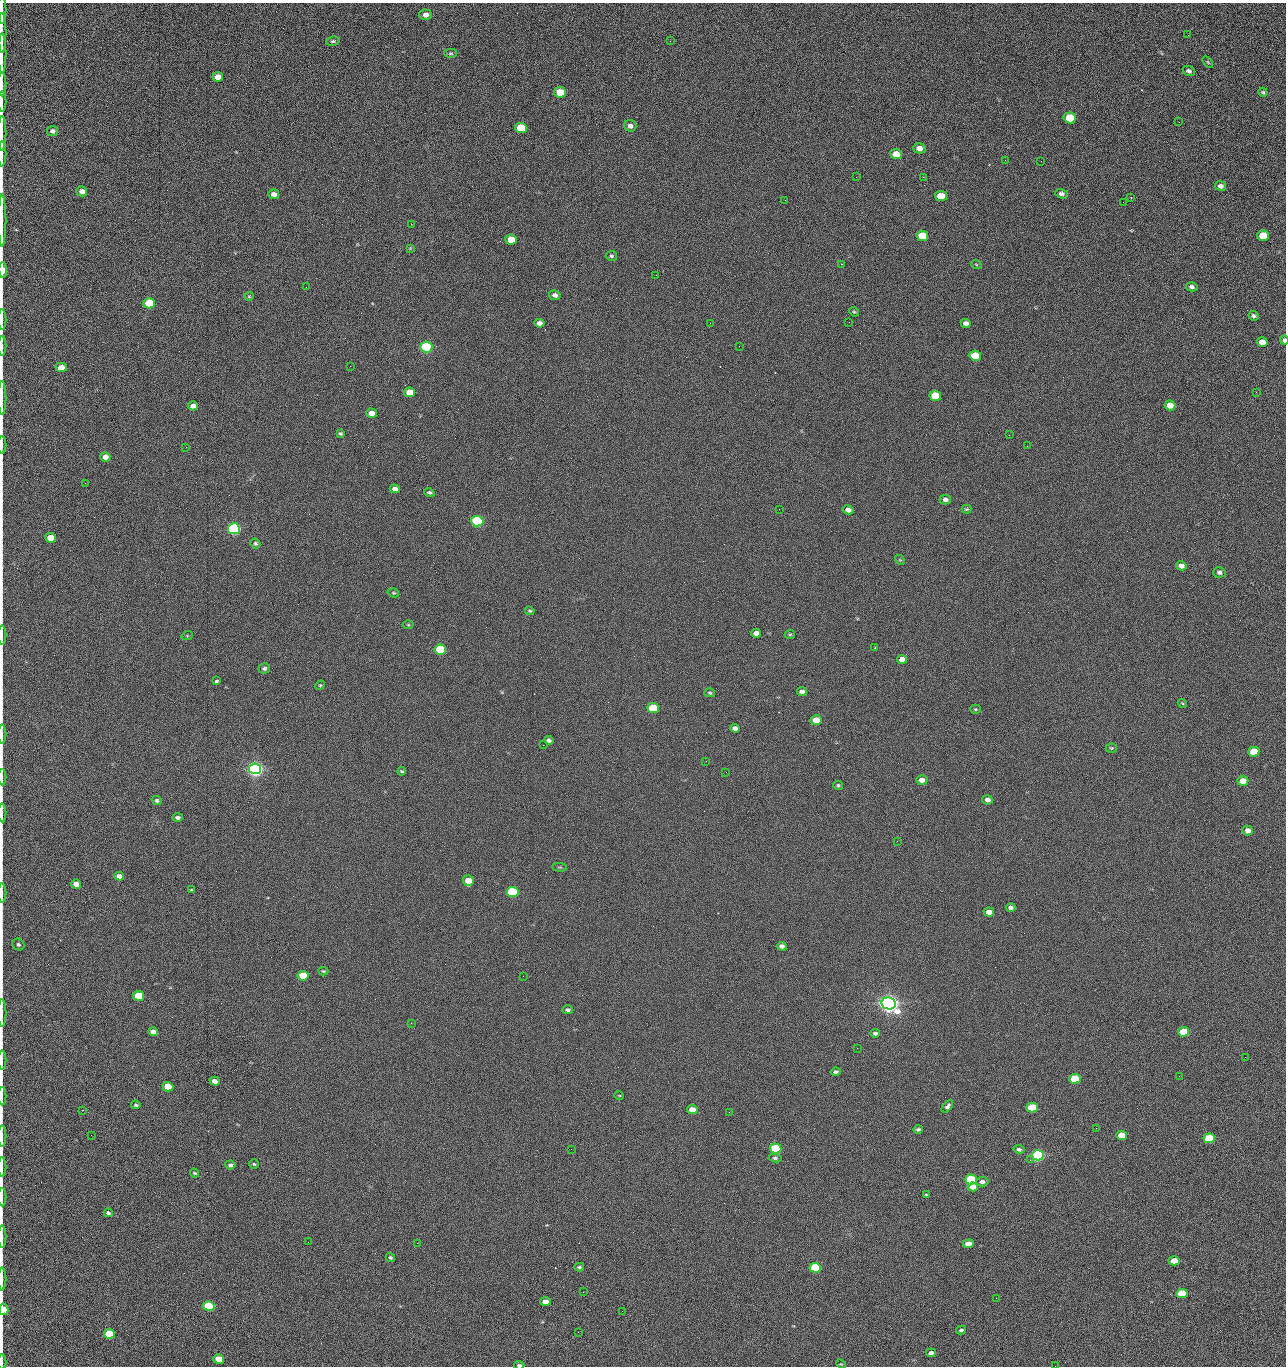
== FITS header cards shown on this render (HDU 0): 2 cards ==
NAXIS1  =                 1284 /fastest changing axis
NAXIS2  =                 1364 /next to fastest changing axis

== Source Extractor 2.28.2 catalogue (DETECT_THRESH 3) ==
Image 1284 x 1364 px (HDU 0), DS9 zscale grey, 1 PNG px = 1 image px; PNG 1288 x 1368 px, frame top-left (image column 1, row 1364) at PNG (2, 3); each listed source drawn as its Kron ellipse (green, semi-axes under 4 px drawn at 4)
Background 126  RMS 15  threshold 43.6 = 3 sigma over >= 5 px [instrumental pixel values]
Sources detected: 218; all 218 listed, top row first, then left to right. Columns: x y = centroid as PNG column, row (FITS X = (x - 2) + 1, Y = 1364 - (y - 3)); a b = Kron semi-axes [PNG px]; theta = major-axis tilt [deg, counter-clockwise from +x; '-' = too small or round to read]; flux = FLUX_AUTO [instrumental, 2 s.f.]
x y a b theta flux
2 9 14 2 90 2.3e+03
426 15 6 5 - 4.9e+03
2 33 20 2 90 4.0e+03
1188 35 2 2 - 1.1e+03
333 41 7 4 8 1.8e+03
670 41 2 2 - 2.5e+03
2 53 20 2 90 3.2e+03
451 53 6 4 -1 1.3e+03
1208 62 6 3 -54 9.8e+02
1189 71 6 5 - 2.9e+03
218 77 5 5 - 8.7e+03
2 84 12 2 90 2.3e+03
560 92 6 5 - 2.3e+04
1263 92 5 4 - 1.6e+03
2 102 10 2 90 1.9e+03
1070 118 6 5 - 4.4e+04
1179 122 2 2 - 1.2e+03
630 126 6 5 - 3.8e+03
521 128 6 5 - 5.3e+04
53 131 5 5 - 2.5e+03
2 133 17 2 90 3.0e+03
919 148 6 5 - 6.8e+03
2 154 12 2 90 2.2e+03
896 154 6 5 - 1.6e+04
1005 160 2 2 - 1.4e+03
1041 161 2 2 - 1.9e+03
856 177 2 2 - 2.3e+03
923 177 2 2 - 3.0e+04
1221 186 5 4 - 3.5e+03
82 191 5 5 - 5.0e+03
274 194 5 4 - 5.8e+03
1062 194 6 4 -16 2.7e+03
941 196 6 5 - 2.9e+04
1131 197 3 2 - 1.8e+03
785 200 3 2 - 7.5e+02
1123 202 2 2 - 6.5e+02
2 220 26 2 90 4.5e+03
411 224 2 2 - 4.8e+02
922 236 6 5 - 4.1e+04
1263 236 6 5 - 2.6e+04
511 240 6 5 - 2.0e+04
410 248 4 4 - 8.5e+02
611 256 6 5 - 1.7e+03
841 264 2 2 - 2.7e+04
976 264 5 3 - 8.9e+02
3 270 8 3 -88 1.5e+04
656 275 2 2 - 4.4e+02
306 287 2 2 - 6.8e+02
1192 287 6 4 -12 2.7e+03
555 295 6 5 - 3.5e+03
249 296 4 4 - 9.9e+02
149 303 6 5 - 5.2e+04
854 312 5 4 - 1.3e+03
1254 316 5 4 - 2.0e+03
2 319 10 2 90 1.5e+03
849 322 3 2 - 7.5e+02
539 323 5 4 - 4.8e+03
710 323 2 2 - 3.5e+03
966 323 5 4 - 3.7e+03
1284 340 4 3 - 2.4e+03
1262 342 5 5 - 1.0e+04
2 346 10 2 90 1.4e+03
739 346 2 2 - 4.5e+02
426 347 6 5 - 1.6e+05
975 356 6 5 - 3.9e+04
350 366 2 2 - 3.3e+03
61 367 5 4 - 1.1e+04
410 392 5 5 - 2.0e+04
1256 392 3 2 - 1.7e+03
935 396 6 5 - 3.3e+04
2 398 17 2 90 3.2e+03
1170 405 5 5 - 9.9e+03
193 406 5 4 - 4.9e+03
371 413 5 4 - 9.6e+03
340 434 4 3 - 1.5e+03
1009 435 2 2 - 1.5e+03
2 445 9 2 90 1.5e+03
1027 446 2 2 - 5.6e+02
186 447 2 2 - 2.9e+03
105 457 5 5 - 6.1e+03
85 483 2 2 - 9.9e+02
395 489 5 4 - 5.1e+03
429 492 5 4 - 1.7e+03
945 500 5 5 - 3.4e+03
779 509 2 2 - 4.5e+02
966 509 5 4 - 1.2e+03
848 510 5 4 - 5.0e+03
477 521 6 5 - 2.0e+05
234 529 6 5 - 3.2e+05
50 538 5 5 - 1.9e+04
255 544 5 4 - 1.8e+03
900 560 5 4 - 1.1e+03
1181 566 5 4 - 5.4e+03
1219 572 6 5 - 2.3e+03
393 593 6 4 -19 1.2e+03
530 611 5 4 - 1.3e+03
408 625 5 3 - 9.0e+02
756 633 5 4 - 5.0e+03
790 634 5 4 - 1.3e+03
2 635 9 2 90 1.4e+03
187 636 6 4 18 9.4e+02
875 648 3 2 - 9.2e+02
440 649 6 5 - 9.1e+04
902 659 5 4 - 7.0e+03
264 668 6 5 - 2.2e+03
216 681 4 3 - 5.4e+03
320 685 5 4 - 1.2e+03
802 691 5 4 - 3.9e+03
710 693 5 4 - 1.3e+03
1182 703 5 3 - 8.8e+02
653 708 6 5 - 5.9e+04
975 709 5 4 - 1.2e+03
816 720 5 4 - 1.5e+04
735 728 5 4 - 3.6e+03
2 734 9 2 90 1.4e+03
549 740 5 4 - 2.5e+03
543 745 2 2 - 3.4e+03
1111 748 5 4 - 1.3e+03
1254 752 5 5 - 2.7e+04
706 761 2 2 - 2.2e+03
255 769 6 5 - 7.2e+05
401 771 4 3 - 1.3e+03
726 772 2 2 - 2.6e+03
2 777 8 2 90 1.4e+03
922 780 6 5 - 6.0e+03
1243 781 5 5 - 1.4e+04
838 785 5 4 - 1.4e+03
157 800 5 4 - 2.1e+03
987 800 5 4 - 4.3e+03
2 813 9 2 90 1.5e+03
177 817 5 4 - 2.2e+03
1248 831 5 5 - 5.9e+03
897 841 2 2 - 5.3e+02
560 867 7 3 -5 1.0e+03
119 876 5 4 - 5.3e+03
468 881 5 5 - 1.3e+04
76 884 5 4 - 9.8e+03
191 890 4 3 - 9.1e+02
513 892 6 5 - 1.3e+05
2 893 10 2 90 1.5e+03
1011 908 5 3 - 2.8e+03
989 912 5 4 - 9.5e+03
18 945 6 5 - 2.2e+03
782 946 5 4 - 3.6e+03
323 971 5 4 - 1.1e+03
303 976 5 5 - 3.4e+04
523 976 2 2 - 2.0e+03
139 996 5 5 - 5.2e+04
889 1003 7 6 - 1.2e+06
568 1010 5 4 - 2.3e+03
2 1013 14 2 90 2.2e+03
411 1023 2 2 - 5.5e+03
153 1032 5 4 - 6.5e+03
1184 1032 5 5 - 2.9e+04
875 1033 5 4 - 1.9e+03
857 1048 2 2 - 1.4e+03
1245 1057 2 2 - 1.8e+03
2 1060 9 2 90 1.5e+03
835 1072 5 4 - 2.3e+03
1179 1076 2 2 - 2.6e+03
1075 1079 5 5 - 4.8e+04
214 1081 5 4 - 5.8e+03
168 1087 5 4 - 3.1e+04
619 1095 5 3 - 8.2e+02
2 1096 9 2 90 1.6e+03
136 1105 4 4 - 1.7e+03
947 1106 7 4 48 2.6e+03
1032 1108 5 5 - 4.5e+04
692 1109 5 4 - 8.7e+03
82 1110 3 2 - 1.0e+03
729 1112 2 2 - 1.1e+03
1096 1128 2 2 - 4.6e+02
918 1129 5 4 - 1.8e+03
91 1135 2 2 - 2.5e+03
1121 1135 5 4 - 1.7e+04
2 1136 10 2 90 1.9e+03
1209 1138 6 5 - 5.9e+04
775 1148 6 5 - 7.9e+04
571 1149 2 2 - 9.5e+02
1019 1149 5 4 - 2.3e+03
1038 1155 6 5 - 2.8e+05
775 1158 6 4 -8 1.8e+03
1030 1160 3 2 - 1.2e+03
254 1164 5 4 - 1.1e+03
230 1165 5 4 - 2.4e+03
2 1167 10 2 90 1.8e+03
195 1173 5 3 - 1.3e+03
971 1179 6 5 - 8.5e+04
982 1182 6 4 4 3.5e+03
973 1187 5 4 - 9.8e+03
926 1195 3 3 - 1.2e+03
2 1197 9 2 90 1.5e+03
108 1213 4 3 - 2.3e+03
2 1236 11 2 90 1.9e+03
308 1242 2 2 - 1.6e+03
417 1243 2 2 - 5.5e+03
968 1244 5 4 - 8.9e+03
390 1257 5 4 - 1.6e+03
1174 1261 5 4 - 1.4e+04
579 1267 5 3 - 1.6e+03
815 1268 6 5 - 8.1e+04
2 1279 11 2 90 1.9e+03
583 1292 2 2 - 5.3e+02
1182 1293 5 4 - 4.6e+04
996 1298 2 2 - 2.8e+03
545 1302 5 4 - 7.8e+03
209 1306 6 5 - 1.0e+05
4 1309 5 4 - 1.6e+04
622 1311 3 2 - 8.0e+02
961 1330 5 4 - 2.0e+03
578 1332 2 2 - 3.6e+03
109 1334 5 4 - 5.4e+04
931 1353 5 3 - 3.3e+03
219 1359 5 4 - 1.9e+04
2 1362 8 2 90 1.1e+03
841 1364 5 3 - 8.6e+02
519 1365 5 3 - 1.6e+03
1055 1366 2 2 - 2.2e+03
At the frame edge (FLAGS 8, measured only in part): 32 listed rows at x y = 2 9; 2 33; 2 53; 2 84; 2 102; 2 133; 2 154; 2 220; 3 270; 2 319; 1284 340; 2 346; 2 398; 2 445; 2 635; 2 734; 2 777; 2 813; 2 893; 18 945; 2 1013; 2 1060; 2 1096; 2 1136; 2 1167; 2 1197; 2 1236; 2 1279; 4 1309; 2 1362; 519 1365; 1055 1366

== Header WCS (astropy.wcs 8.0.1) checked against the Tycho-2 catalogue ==
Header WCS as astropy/WCSLIB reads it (CRVAL/CRPIX/CD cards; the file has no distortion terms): RA---TAN/DEC--TAN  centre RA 15:41:40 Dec +52:00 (235.42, +51.99 deg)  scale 1.26 arcsec/px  FOV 26.9' x 28.5'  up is +92 deg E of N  parity flipped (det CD > 0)
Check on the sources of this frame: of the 60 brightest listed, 10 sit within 2.0 arcsec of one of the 11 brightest Tycho-2 stars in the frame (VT <= 12.29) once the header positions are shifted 0.46 arcsec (0.11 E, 0.45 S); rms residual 0.98 arcsec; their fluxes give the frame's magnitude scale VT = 24.51 - 2.5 log10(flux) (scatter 0.24 mag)
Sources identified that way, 10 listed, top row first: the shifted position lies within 2.0 arcsec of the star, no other Tycho-2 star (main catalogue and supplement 1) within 4.0 arcsec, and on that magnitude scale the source's flux lands within +1.5 / -3 mag of the star's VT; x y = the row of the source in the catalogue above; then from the Tycho-2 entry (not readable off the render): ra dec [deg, ICRS J2000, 3 dp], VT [Tycho-2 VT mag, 2 dp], TYC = Tycho-2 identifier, HIP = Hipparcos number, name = IAU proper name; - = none
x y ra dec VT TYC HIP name
426 347 235.614 +52.064 11.61 3489-1132-1 - -
477 521 235.514 +52.049 11.19 3489-1407-1 - -
234 529 235.515 +52.133 11.12 3489-1380-1 - -
255 769 235.378 +52.130 9.31 3489-1322-1 76850 -
513 892 235.303 +52.042 11.52 3489-958-1 - -
889 1003 235.232 +51.912 9.59 3489-824-1 - -
1038 1155 235.143 +51.862 10.97 3489-1016-1 - -
971 1179 235.131 +51.886 12.29 3489-908-1 - -
815 1268 235.084 +51.941 11.45 3489-1346-1 - -
209 1306 235.075 +52.152 11.74 3489-912-1 - -